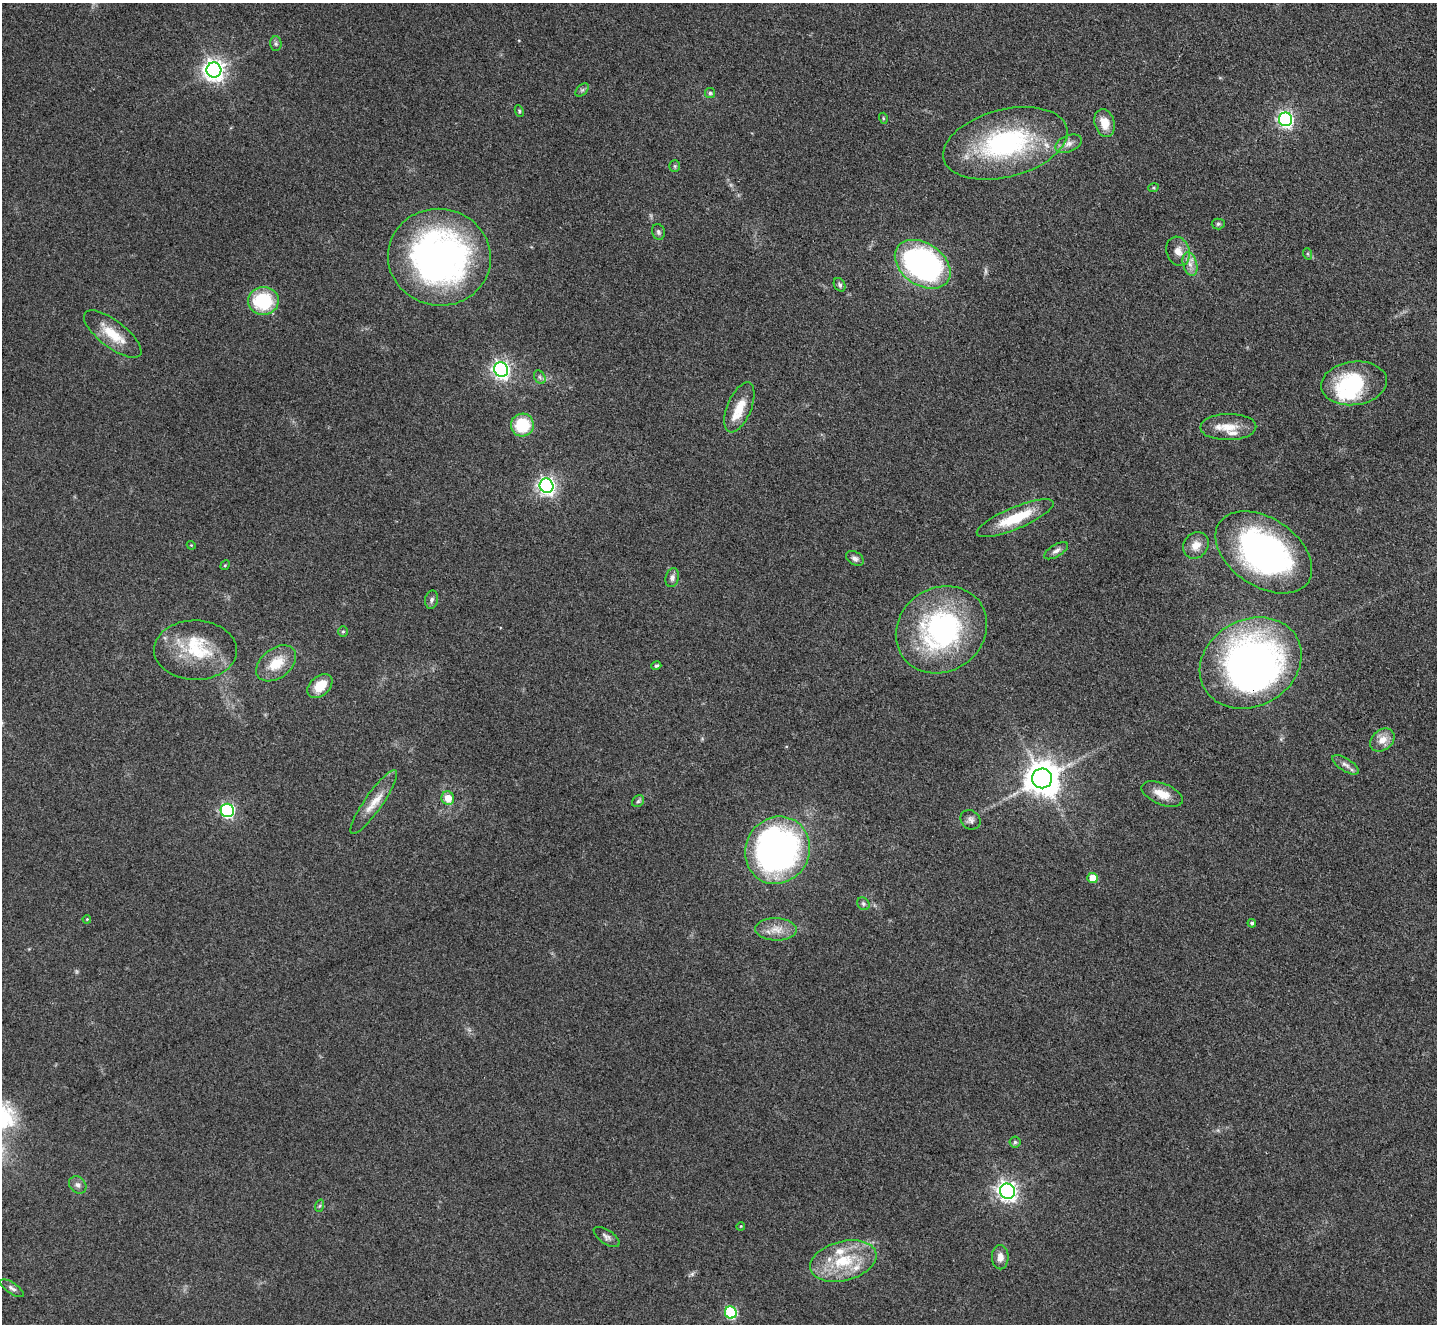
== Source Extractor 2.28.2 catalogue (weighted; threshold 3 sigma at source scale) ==
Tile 10 of 4 x 4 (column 2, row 3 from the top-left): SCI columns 1436-2870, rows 1474-2795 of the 5741 x 5729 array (HDU 1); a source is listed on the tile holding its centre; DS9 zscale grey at full resolution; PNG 1439 x 1326 px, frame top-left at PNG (2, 3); each listed source drawn as its Kron ellipse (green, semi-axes under 4 px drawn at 4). Shown black and unused: <1% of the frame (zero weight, under 3 of 4 exposures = <1% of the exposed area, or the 3 px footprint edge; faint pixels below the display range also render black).
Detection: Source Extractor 2.28.2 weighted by HDU 2 'WHT'; one run over the whole footprint, this tile lists its part. Background 0.261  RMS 0.009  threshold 0.0407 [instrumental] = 3 sigma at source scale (4.5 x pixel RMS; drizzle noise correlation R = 1.50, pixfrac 1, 0.05/0.05 arcsec/px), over >= 5 px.
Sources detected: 77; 2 inside a brighter object's white glare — neither listed nor drawn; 5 inside a brighter listed object's ellipse — not listed separately; the other 70 listed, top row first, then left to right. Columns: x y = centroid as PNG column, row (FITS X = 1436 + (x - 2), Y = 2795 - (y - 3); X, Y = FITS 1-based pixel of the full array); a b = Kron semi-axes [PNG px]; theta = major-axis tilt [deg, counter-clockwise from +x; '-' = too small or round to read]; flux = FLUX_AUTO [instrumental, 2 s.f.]
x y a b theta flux
276 43 7 5 -89 2.1
214 70 8 7 - 590
582 90 8 5 44 2
710 93 5 5 - 1.6
519 111 6 4 -63 1.3
883 118 5 3 - 0.93
1286 119 7 6 - 240
1105 123 14 10 -73 14
1005 143 63 34 14 150
1069 144 14 8 22 6
675 166 5 5 - 1.4
1153 188 5 3 - 1.1
1218 224 6 5 - 1.6
658 232 8 6 -74 2.3
1178 251 15 11 -71 8.8
1308 254 6 4 -70 1.2
439 257 51 48 -9 380
923 264 30 21 -34 280
1190 264 12 7 -75 6.2
840 285 7 5 -58 2.3
263 301 15 13 4 59
113 334 35 13 -38 25
501 370 7 7 - 310
540 377 7 5 -60 2.3
1354 383 33 21 7 71
739 407 26 12 68 19
522 425 11 11 - 40
1228 427 28 13 1 17
547 486 7 7 - 320
1015 518 41 11 23 37
191 545 4 3 - 0.82
1196 545 14 12 48 9.9
1056 551 13 6 31 4
1264 552 53 34 -34 270
855 558 9 6 -32 3.6
225 565 5 4 - 1
672 578 9 6 76 3.5
432 600 9 6 77 2.8
941 630 47 42 35 180
343 631 5 5 - 1.3
195 650 41 29 -1 52
276 663 22 15 38 22
1251 663 53 43 29 400
656 665 5 4 - 1.9
320 686 14 9 43 19
1382 740 13 10 37 9.9
1345 765 15 6 -32 4.7
1042 778 10 10 - 1900
1162 794 22 10 -22 14
448 798 7 6 - 13
638 801 6 5 - 1.8
374 802 38 9 55 16
227 810 7 6 - 160
970 820 10 9 - 4
777 850 34 32 59 360
1093 878 5 5 - 19
863 904 7 5 -48 2
87 919 4 3 - 0.84
1252 923 4 4 - 2
776 929 21 11 -1 13
1015 1142 5 5 - 1.7
78 1185 10 7 -46 3.9
1007 1191 8 7 - 480
319 1206 6 4 70 1.4
741 1226 4 3 - 0.83
607 1237 15 7 -34 3.7
1000 1257 12 8 -88 6.5
843 1261 34 19 14 47
12 1288 14 5 -33 3.4
731 1312 6 6 - 88
Overlapping masked pixels (flux is a lower limit): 1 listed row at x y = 1251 663